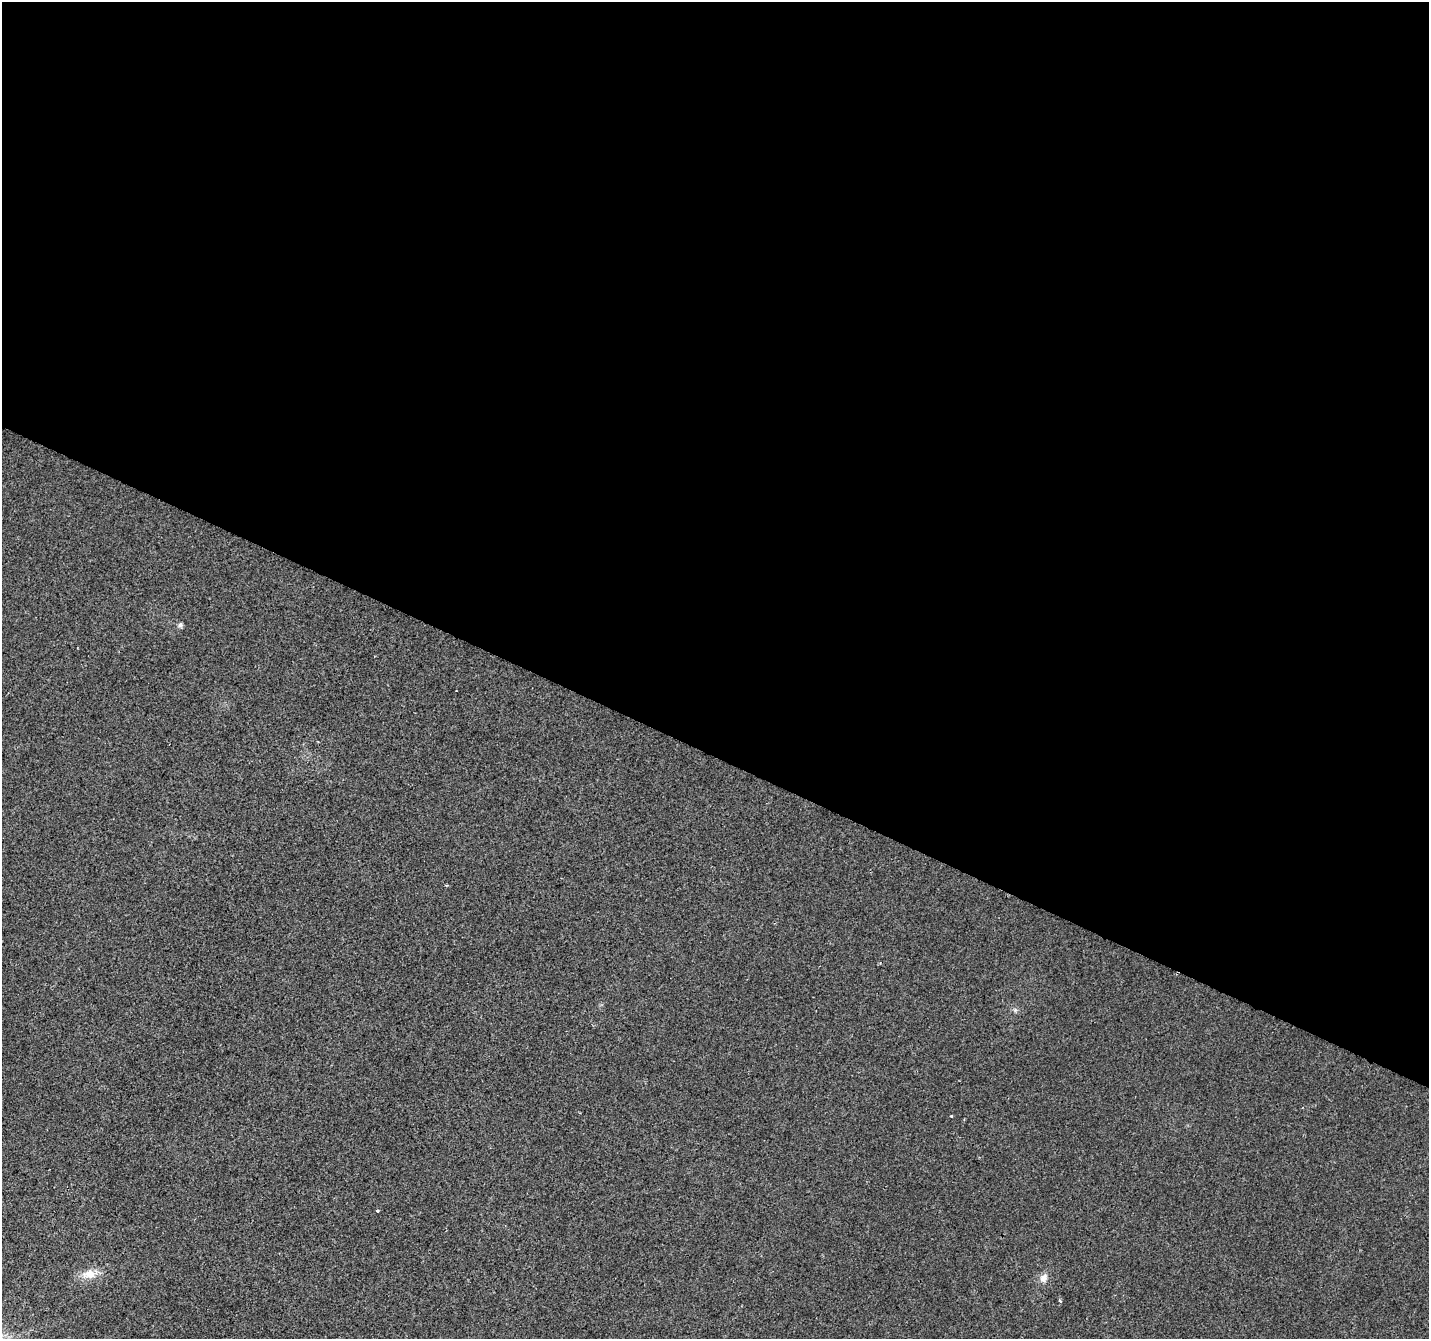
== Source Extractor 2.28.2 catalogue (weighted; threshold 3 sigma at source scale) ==
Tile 3 of 4 x 4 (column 3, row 1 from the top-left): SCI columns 2860-4286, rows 4281-5617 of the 5712 x 5819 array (HDU 1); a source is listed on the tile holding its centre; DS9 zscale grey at full resolution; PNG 1431 x 1341 px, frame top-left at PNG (2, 2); no overlay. Shown black and unused: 56% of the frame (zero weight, under 2 of 3 exposures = <1% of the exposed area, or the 3 px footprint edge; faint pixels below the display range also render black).
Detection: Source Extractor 2.28.2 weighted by HDU 2 'WHT'; one run over the whole footprint, this tile lists its part. Background 0.00855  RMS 0.0055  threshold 0.0247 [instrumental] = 3 sigma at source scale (4.5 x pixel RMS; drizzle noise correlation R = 1.50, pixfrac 1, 0.0396/0.0396 arcsec/px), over >= 5 px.
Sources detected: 7; all 7 listed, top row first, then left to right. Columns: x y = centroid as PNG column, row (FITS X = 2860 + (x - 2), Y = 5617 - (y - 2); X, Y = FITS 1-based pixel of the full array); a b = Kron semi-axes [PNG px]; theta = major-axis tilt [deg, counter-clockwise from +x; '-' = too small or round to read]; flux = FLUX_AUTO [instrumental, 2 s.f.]
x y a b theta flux
180 625 5 5 - 1.8
447 885 3 3 - 0.6
1015 1010 5 5 - 1
377 1211 3 3 - 0.58
89 1274 23 11 5 7.2
1044 1278 12 9 59 3.7
1060 1300 5 3 - 0.59